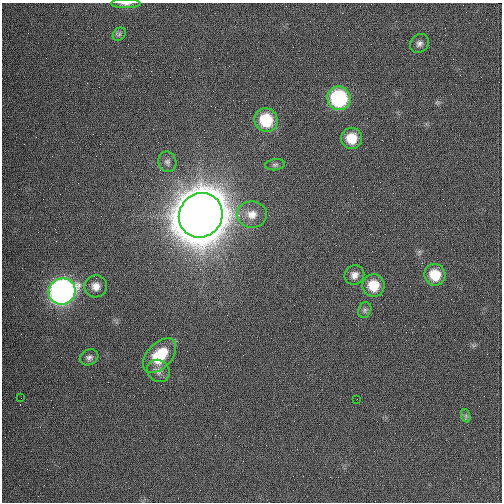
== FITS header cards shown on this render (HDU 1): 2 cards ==
NAXIS1  =                  500 / length of data axis 1
NAXIS2  =                  500 / length of data axis 2

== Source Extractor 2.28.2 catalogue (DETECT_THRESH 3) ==
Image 500 x 500 px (HDU 1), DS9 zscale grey, 1 PNG px = 1 image px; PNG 504 x 504 px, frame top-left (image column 1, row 500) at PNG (2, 3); each listed source drawn as its Kron ellipse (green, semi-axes under 4 px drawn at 4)
Background 1130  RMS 31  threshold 92.2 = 3 sigma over >= 5 px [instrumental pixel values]
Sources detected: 22; all 22 listed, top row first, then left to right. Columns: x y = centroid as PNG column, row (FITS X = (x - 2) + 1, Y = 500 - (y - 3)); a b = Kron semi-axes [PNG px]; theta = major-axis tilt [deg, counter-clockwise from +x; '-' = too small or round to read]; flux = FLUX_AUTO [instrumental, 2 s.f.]
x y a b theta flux
126 4 15 4 -1 8.0e+03
119 34 7 6 - 4.6e+03
419 43 10 8 45 8.9e+03
339 98 12 11 - 2.0e+05
266 120 12 11 - 8.9e+04
352 138 10 10 - 4.5e+04
167 162 10 9 - 9.1e+03
275 165 10 5 6 5.1e+03
252 214 15 13 -1 2.7e+04
201 215 23 21 55 1.2e+07
354 275 10 9 - 1.3e+04
435 275 11 10 - 5.4e+04
373 285 11 11 - 4.8e+04
96 286 11 11 - 1.7e+04
62 291 13 13 - 8.7e+05
365 310 8 6 67 5.5e+03
159 356 20 12 47 8.4e+04
89 357 10 7 28 7.4e+03
158 371 12 10 -44 1.3e+04
21 398 2 2 - 9.0e+02
357 399 2 2 - 1.5e+03
466 416 7 4 -72 3.9e+03
At the frame edge (FLAGS 8, measured only in part): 1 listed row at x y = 126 4